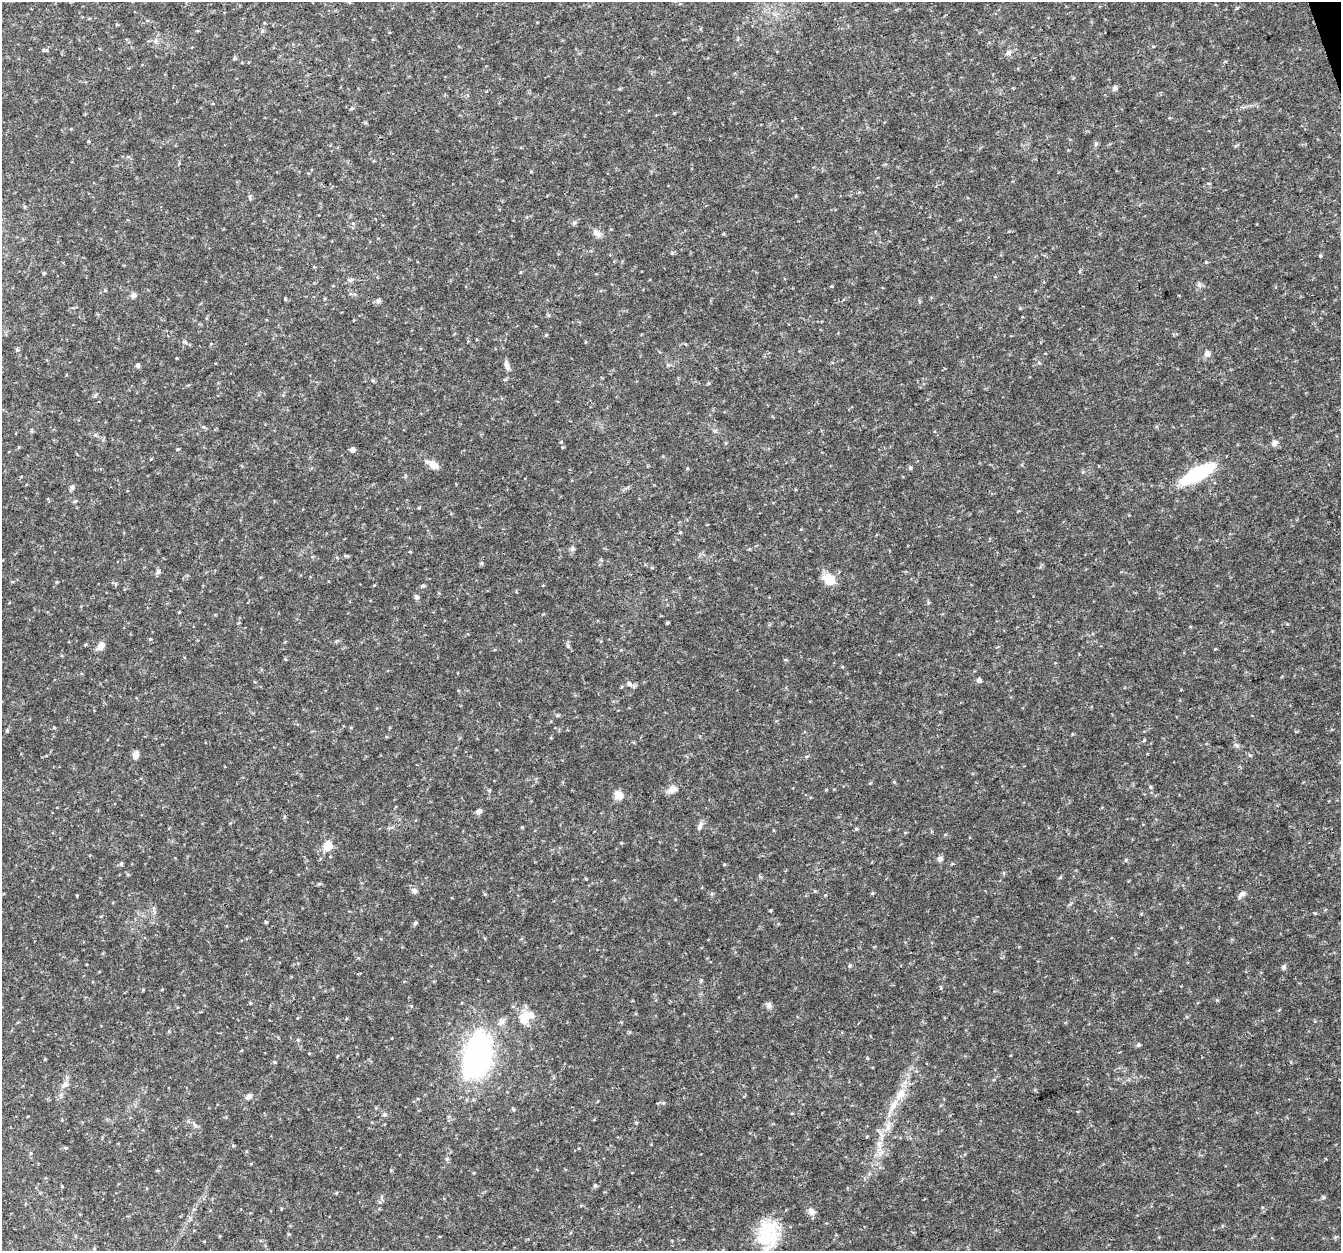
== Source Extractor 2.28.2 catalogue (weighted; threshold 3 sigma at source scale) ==
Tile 10 of 4 x 4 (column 2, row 3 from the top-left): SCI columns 1344-2682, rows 1368-2616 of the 5362 x 5182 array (HDU 1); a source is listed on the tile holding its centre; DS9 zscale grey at full resolution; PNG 1343 x 1253 px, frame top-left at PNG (2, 2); no overlay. Shown black and unused: <1% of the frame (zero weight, under 3 of 4 exposures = <1% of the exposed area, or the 3 px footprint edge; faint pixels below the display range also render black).
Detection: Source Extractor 2.28.2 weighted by HDU 2 'WHT'; one run over the whole footprint, this tile lists its part. Background 0.0306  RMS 0.0034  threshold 0.0155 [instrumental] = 3 sigma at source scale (4.5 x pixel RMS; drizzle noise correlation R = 1.50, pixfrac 1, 0.0396/0.0396 arcsec/px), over >= 5 px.
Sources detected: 84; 1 inside a brighter listed object's ellipse — not listed separately; the other 83 listed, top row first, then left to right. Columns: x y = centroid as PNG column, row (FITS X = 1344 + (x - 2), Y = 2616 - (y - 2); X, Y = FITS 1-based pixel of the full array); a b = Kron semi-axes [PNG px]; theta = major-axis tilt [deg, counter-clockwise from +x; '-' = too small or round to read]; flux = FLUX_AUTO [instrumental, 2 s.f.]
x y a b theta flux
1008 53 8 6 32 1.2
234 58 6 4 69 0.47
1115 88 7 6 - 0.83
352 108 5 4 - 0.47
596 233 12 7 -35 1.8
672 253 4 4 - 0.41
1320 256 4 4 - 0.38
350 280 9 3 5 0.66
1199 285 7 5 -78 0.75
105 290 5 4 - 0.33
133 295 8 6 46 1.1
379 301 6 6 - 0.91
546 335 4 3 - 0.32
585 342 4 3 - 0.24
17 350 5 5 - 0.57
1207 354 9 7 80 1.3
138 365 5 4 - 0.87
506 365 13 5 -76 1.5
1274 443 10 7 41 1.3
178 449 4 3 - 0.33
352 450 5 5 - 1.3
433 465 15 9 -36 2.4
910 468 5 4 - 0.58
1197 474 27 9 28 34
72 487 7 5 75 0.74
75 501 5 4 - 0.43
419 508 4 3 - 0.33
680 533 5 3 - 0.29
572 548 6 5 - 0.94
346 556 6 4 -18 0.42
158 571 6 6 - 0.91
829 579 17 12 -39 5.2
416 597 6 5 - 0.99
85 645 5 3 - 0.32
101 646 11 7 46 2.1
568 646 5 5 - 0.54
979 680 5 4 - 1.2
629 684 8 6 -45 1.1
7 731 5 4 - 0.42
135 755 10 7 88 1.6
1250 755 5 3 - 0.38
1150 787 5 4 - 0.42
672 789 12 9 32 2.3
618 795 9 9 - 3.2
479 811 6 5 - 1.1
700 826 13 6 68 1.2
856 829 5 4 - 0.4
621 843 4 4 - 0.27
328 846 6 5 - 15
940 859 8 7 - 0.93
121 864 5 5 - 0.53
319 884 6 4 18 0.41
414 891 8 6 -42 1.2
815 891 5 3 - 0.29
712 894 6 4 -72 0.42
1242 894 12 6 44 1.3
266 922 4 3 - 0.42
415 923 5 5 - 0.54
850 966 6 4 70 0.45
1284 967 7 6 - 0.71
143 990 4 4 - 0.3
250 1003 5 3 - 0.34
769 1005 9 7 -77 1.1
526 1017 22 14 32 6.2
502 1022 9 8 - 1.5
1138 1045 5 5 - 0.64
477 1056 34 19 77 100
45 1059 3 3 - 0.25
274 1062 5 4 - 0.37
65 1085 9 6 41 1.2
900 1094 17 11 53 4.3
249 1097 9 6 36 1.1
663 1103 6 3 18 0.42
384 1114 6 4 60 0.56
888 1126 11 7 82 1.9
881 1138 7 5 -89 1
880 1153 8 5 45 1.2
447 1159 5 5 - 0.46
595 1186 5 4 - 0.58
1323 1197 6 4 0 0.45
812 1212 10 8 -43 1.6
289 1234 4 4 - 0.31
768 1235 33 25 80 16
Unlisted compact peaks at least as high as the median listed source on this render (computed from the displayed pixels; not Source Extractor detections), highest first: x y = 150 639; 1144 740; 872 893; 667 623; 894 782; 561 442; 522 827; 771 910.